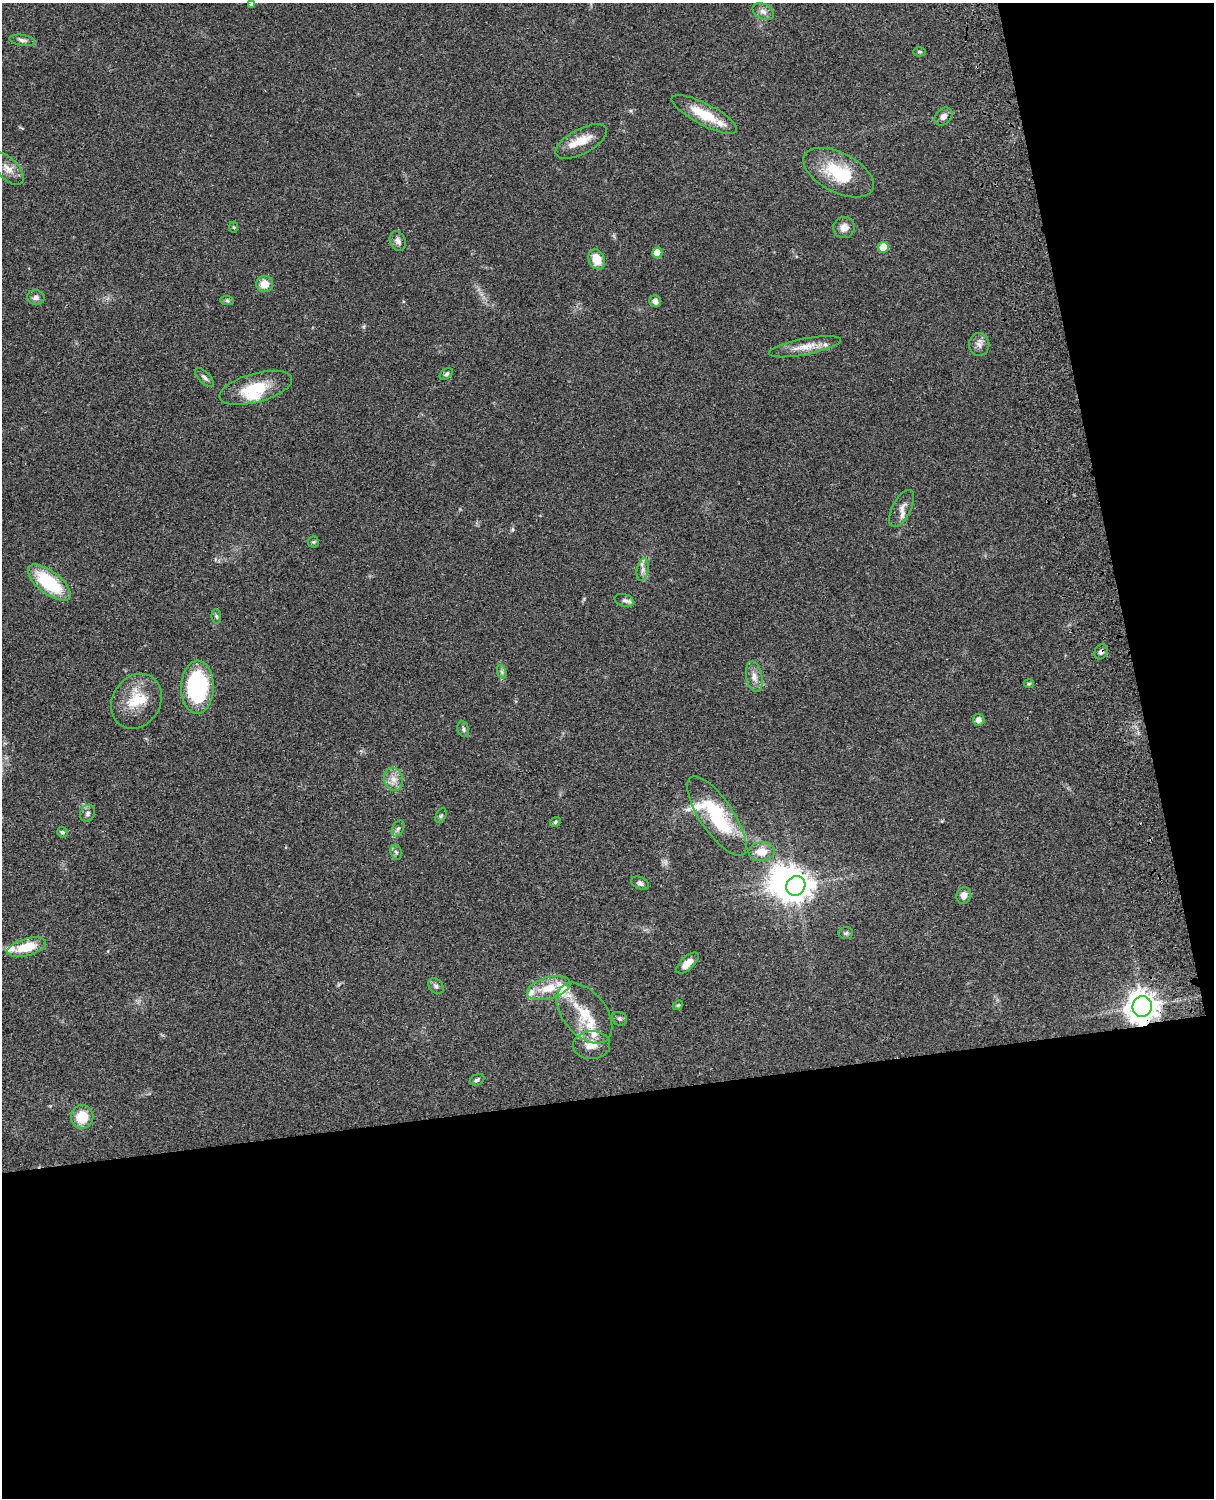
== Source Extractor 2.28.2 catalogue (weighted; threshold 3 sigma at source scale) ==
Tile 12 of 4 x 3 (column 4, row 3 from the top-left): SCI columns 3758-4969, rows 277-1772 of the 5087 x 4926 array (HDU 1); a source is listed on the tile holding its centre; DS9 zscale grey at full resolution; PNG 1216 x 1500 px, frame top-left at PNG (2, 3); each listed source drawn as its Kron ellipse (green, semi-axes under 4 px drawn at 4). Shown black and unused: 33% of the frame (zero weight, under 3 of 4 exposures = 6% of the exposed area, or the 3 px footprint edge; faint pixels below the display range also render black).
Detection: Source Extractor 2.28.2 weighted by HDU 2 'WHT'; one run over the whole footprint, this tile lists its part. Background 0.0806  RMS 0.0058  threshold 0.0262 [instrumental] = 3 sigma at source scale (4.5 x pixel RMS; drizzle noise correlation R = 1.50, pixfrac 1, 0.05/0.05 arcsec/px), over >= 5 px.
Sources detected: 75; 2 inside a brighter object's white glare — neither listed nor drawn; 11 inside a brighter listed object's ellipse — not listed separately; the other 62 listed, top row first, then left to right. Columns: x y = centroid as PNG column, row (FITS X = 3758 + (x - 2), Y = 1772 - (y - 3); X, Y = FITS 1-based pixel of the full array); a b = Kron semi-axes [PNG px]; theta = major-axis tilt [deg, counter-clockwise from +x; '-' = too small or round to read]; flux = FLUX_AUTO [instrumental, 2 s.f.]
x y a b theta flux
251 4 4 4 - 1.1
763 11 11 7 -26 2.8
22 40 13 5 -8 2.1
919 52 6 4 -1 0.97
704 114 36 10 -28 16
943 116 10 7 44 2.8
581 141 28 12 28 10
8 169 20 10 -46 5.9
839 173 38 20 -27 28
234 227 5 3 - 0.54
844 227 11 10 - 4.4
398 241 10 8 -66 2.6
883 247 5 5 - 14
657 253 5 5 - 11
597 259 10 8 -64 9.8
265 284 8 8 - 6.5
36 297 8 7 - 2.3
227 301 7 4 -2 0.95
655 301 6 5 - 2.8
979 344 11 10 - 3.1
805 347 36 8 11 8.4
446 374 7 5 36 1.2
204 377 12 5 -45 1.9
256 388 37 14 15 20
902 509 20 9 62 4.4
313 542 5 5 - 0.85
643 570 11 5 79 2.6
49 583 25 11 -38 34
624 600 10 6 -15 1.9
216 616 7 4 -82 1
1101 652 8 6 59 2.2
502 672 7 4 -71 1.2
754 677 15 8 -78 4.3
1029 684 5 4 - 0.74
197 687 26 16 88 57
136 701 29 24 58 18
979 720 6 5 - 2.7
463 729 8 5 -73 1.3
394 779 11 9 -74 4.4
87 813 9 7 62 1.9
441 816 7 5 62 1.1
717 816 46 16 -56 38
555 822 6 4 35 0.95
398 828 8 5 61 1.4
62 832 5 5 - 1
396 852 7 5 -71 1.3
762 852 13 9 3 6.5
640 883 9 6 -24 2
796 886 10 9 - 790
964 895 8 7 - 3.8
846 933 7 6 - 1.1
27 947 20 8 16 15
688 963 14 6 42 5.4
436 986 9 6 -46 1.7
549 988 22 11 16 12
678 1005 6 4 41 0.76
1142 1006 10 9 - 870
584 1013 35 21 -51 22
619 1019 8 6 -21 1.4
592 1045 18 14 4 8.1
477 1080 7 5 25 1.3
82 1117 12 11 - 13
Overlapping masked pixels (flux is a lower limit): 2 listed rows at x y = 1101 652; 1142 1006